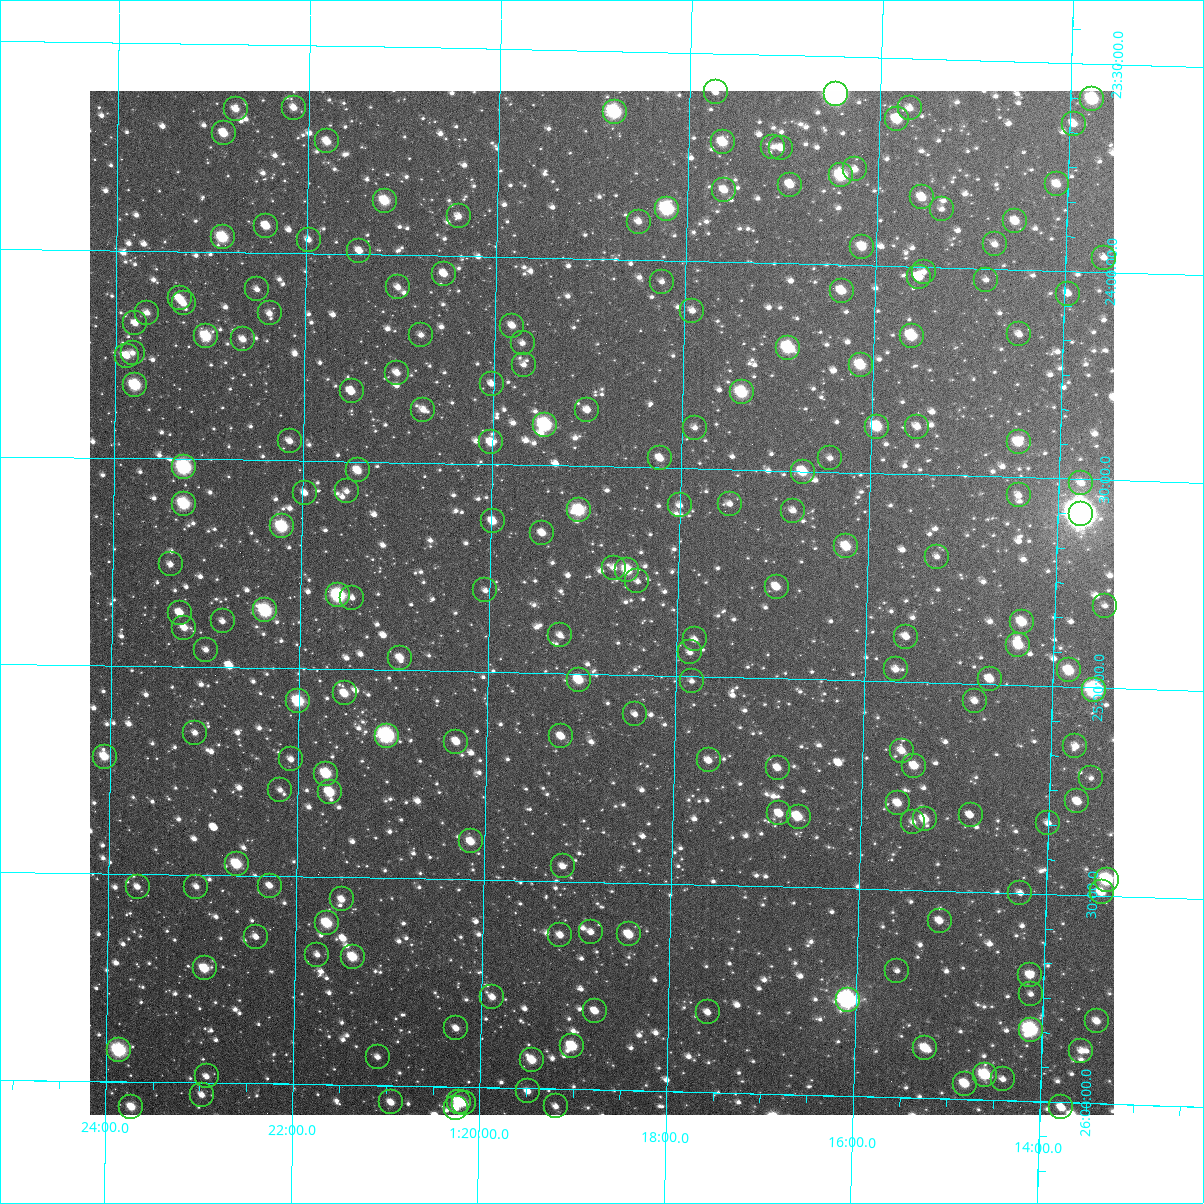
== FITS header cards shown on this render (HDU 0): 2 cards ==
NAXIS1  =                 1024
NAXIS2  =                 1024

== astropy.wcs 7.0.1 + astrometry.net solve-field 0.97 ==
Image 1024 x 1024 px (HDU 0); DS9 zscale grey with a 90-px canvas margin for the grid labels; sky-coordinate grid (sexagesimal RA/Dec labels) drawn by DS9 from the SOLVED WCS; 196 Tycho-2 reference stars matched to detected sources circled (green)
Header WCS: RA---TAN-SIP/DEC--TAN-SIP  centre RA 01:18:48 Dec +24:50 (19.70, +24.83 deg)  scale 8.67 arcsec/px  FOV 147.9' x 147.9'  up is +179 deg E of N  parity flipped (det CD > 0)
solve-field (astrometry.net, Tycho-2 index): VERIFIED the header's WCS against the Tycho-2 star catalogue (verified at 6 index scales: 16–196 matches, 0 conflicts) and refined it, rather than solving blind
Solved WCS: RA---TAN-SIP/DEC--TAN-SIP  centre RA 01:18:48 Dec +24:50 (19.70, +24.83 deg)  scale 8.67 arcsec/px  FOV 147.9' x 147.9'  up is +179 deg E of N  parity flipped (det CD > 0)
The solver's refit moves the header's centre by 3.9 arcsec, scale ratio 0.9996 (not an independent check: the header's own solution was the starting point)
Tycho-2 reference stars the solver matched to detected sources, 196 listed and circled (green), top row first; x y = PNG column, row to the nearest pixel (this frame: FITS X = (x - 90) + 1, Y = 1024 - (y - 91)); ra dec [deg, ICRS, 3 dp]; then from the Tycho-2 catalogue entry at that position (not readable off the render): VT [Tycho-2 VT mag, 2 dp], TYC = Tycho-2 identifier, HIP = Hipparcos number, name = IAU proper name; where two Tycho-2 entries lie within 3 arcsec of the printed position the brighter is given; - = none
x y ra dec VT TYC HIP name
716 92 19.431 +23.593 12.16 1747-2242-1 - -
836 94 19.116 +23.589 6.68 1747-2168-1 5942 -
1092 99 18.442 +23.584 9.21 1747-2232-1 - -
294 108 20.538 +23.651 11.83 1748-1322-1 - -
910 108 18.920 +23.620 11.41 1747-2097-1 - -
236 109 20.690 +23.657 11.31 1748-1197-1 - -
615 112 19.696 +23.646 8.45 1748-910-1 - -
897 119 18.954 +23.647 10.15 1747-2189-1 - -
1074 124 18.489 +23.645 11.40 1747-2137-1 - -
224 133 20.721 +23.715 10.48 1748-1545-1 - -
327 141 20.450 +23.731 10.75 1748-1292-1 - -
723 142 19.409 +23.713 10.23 1747-2103-1 - -
773 147 19.277 +23.721 12.98 1747-2109-1 - -
781 148 19.257 +23.724 11.44 1747-1880-1 - -
855 169 19.060 +23.770 11.70 1747-2142-1 - -
841 175 19.096 +23.785 9.26 1747-1864-1 - -
1057 184 18.529 +23.792 10.99 1747-2128-1 - -
790 185 19.230 +23.811 10.88 1747-2216-1 - -
724 190 19.403 +23.828 11.30 1747-1960-1 - -
922 197 18.882 +23.833 10.85 1747-2210-1 - -
385 201 20.295 +23.871 9.97 1748-1903-1 - -
667 209 19.551 +23.876 8.43 1748-1864-1 6091 -
942 209 18.830 +23.860 12.04 1747-1434-1 - -
459 216 20.100 +23.905 11.94 1748-1562-1 - -
1015 221 18.635 +23.884 11.08 1747-1934-1 - -
639 222 19.626 +23.909 11.23 1748-170-1 - -
266 226 20.606 +23.937 10.88 1748-1760-1 - -
223 237 20.720 +23.966 9.39 1748-581-1 - -
309 240 20.494 +23.968 11.80 1748-1442-1 - -
995 244 18.687 +23.941 12.27 1747-1670-1 - -
862 247 19.036 +23.956 10.72 1747-2129-1 - -
359 251 20.360 +23.992 11.20 1748-1658-1 - -
1104 258 18.399 +23.965 12.05 1747-2068-1 - -
924 272 18.872 +24.012 12.48 1747-1464-1 - -
444 274 20.136 +24.044 11.16 1748-318-1 - -
919 277 18.885 +24.025 10.99 1747-1358-1 - -
986 280 18.708 +24.027 12.13 1747-1956-1 - -
662 282 19.561 +24.052 12.19 1748-344-1 - -
398 287 20.256 +24.078 11.93 1748-1514-1 - -
257 289 20.628 +24.090 12.34 1748-990-1 - -
842 291 19.087 +24.063 10.59 1747-1662-1 - -
1068 294 18.490 +24.054 12.34 1747-1298-1 - -
180 298 20.832 +24.114 10.62 1748-313-1 - -
184 303 20.821 +24.126 11.45 1748-734-1 - -
692 311 19.479 +24.120 11.98 1747-1594-1 - -
147 313 20.917 +24.150 11.49 1748-931-1 - -
270 313 20.593 +24.147 11.75 1748-212-1 - -
135 323 20.947 +24.175 11.49 1748-893-1 - -
512 326 19.953 +24.166 11.88 1748-1772-1 - -
1019 334 18.616 +24.156 12.04 1747-1208-1 - -
421 335 20.194 +24.193 11.55 1748-986-1 - -
206 336 20.760 +24.204 9.58 1748-1062-1 - -
912 336 18.899 +24.167 9.71 1747-1810-1 - -
243 339 20.663 +24.210 12.10 1748-209-1 - -
523 343 19.925 +24.207 11.85 1748-494-1 - -
788 348 19.224 +24.203 9.14 1747-1524-1 - -
133 353 20.953 +24.247 11.97 1748-478-1 - -
127 356 20.969 +24.253 11.27 1748-741-1 - -
524 365 19.921 +24.259 11.79 1748-587-1 - -
861 365 19.032 +24.240 9.82 1747-2088-1 - -
397 373 20.255 +24.285 11.39 1748-373-1 - -
492 384 20.005 +24.306 11.91 1748-1222-1 - -
135 385 20.946 +24.324 9.18 1748-675-1 - -
352 391 20.372 +24.331 10.79 1748-522-1 6342 -
742 392 19.343 +24.313 9.29 1747-2110-1 - -
423 410 20.183 +24.372 11.63 1748-772-1 - -
587 410 19.751 +24.366 11.92 1748-857-1 - -
545 425 19.861 +24.403 8.56 1748-18-1 6192 -
877 427 18.984 +24.388 9.71 1747-1398-1 - -
917 427 18.878 +24.385 11.31 1747-1700-1 - -
695 428 19.465 +24.401 12.48 1747-1636-1 - -
290 441 20.535 +24.453 11.64 1748-266-1 - -
491 442 20.003 +24.448 10.82 1748-484-1 - -
1019 442 18.608 +24.416 10.26 1747-1336-1 5803 -
660 458 19.555 +24.477 11.13 1748-171-1 - -
830 458 19.106 +24.466 12.01 1747-1800-1 - -
184 467 20.814 +24.520 8.26 1748-951-1 6472 -
358 470 20.354 +24.521 10.83 1748-596-1 - -
803 472 19.178 +24.502 10.08 1747-1870-1 5965 -
1081 483 18.440 +24.509 11.66 1747-1532-1 - -
347 491 20.382 +24.572 12.96 1748-490-1 - -
305 493 20.493 +24.577 11.67 1748-1126-1 - -
1019 495 18.605 +24.543 12.30 1747-1650-1 - -
184 504 20.812 +24.608 8.97 1748-526-1 - -
730 504 19.368 +24.582 12.30 1747-2215-1 - -
680 505 19.500 +24.589 11.92 1747-2000-1 - -
579 510 19.767 +24.606 9.30 1748-706-1 6163 -
793 511 19.200 +24.595 11.56 1747-1296-1 - -
1081 514 18.437 +24.584 4.79 1747-2263-1 5742 -
493 521 19.994 +24.637 10.71 1748-573-1 - -
282 526 20.552 +24.659 9.04 1748-647-1 - -
542 533 19.863 +24.663 11.23 1748-446-1 - -
846 546 19.057 +24.678 10.33 1747-1660-1 - -
937 557 18.816 +24.696 12.39 1747-1222-1 - -
171 564 20.846 +24.754 11.81 1748-674-1 - -
614 568 19.672 +24.743 11.64 1748-854-1 - -
627 570 19.635 +24.747 9.81 1748-1048-1 - -
637 581 19.608 +24.774 12.65 1748-271-1 - -
777 587 19.239 +24.779 10.94 1747-1300-1 - -
485 590 20.010 +24.804 12.41 1748-756-1 - -
338 595 20.400 +24.823 8.60 1748-387-1 6354 -
352 598 20.363 +24.828 11.16 1748-767-1 - -
1105 606 18.367 +24.802 12.43 1747-508-1 - -
265 610 20.593 +24.862 8.71 1748-320-1 - -
180 613 20.819 +24.871 10.83 1748-103-1 - -
223 621 20.706 +24.890 11.85 1748-343-1 - -
1022 622 18.585 +24.848 10.31 1747-1308-1 - -
184 628 20.807 +24.906 11.19 1748-385-1 - -
560 635 19.809 +24.909 11.59 1748-354-1 - -
906 637 18.892 +24.891 11.76 1747-1378-1 - -
695 639 19.453 +24.911 11.87 1747-1570-1 - -
1018 645 18.594 +24.902 10.28 1747-1240-1 - -
206 650 20.749 +24.959 11.52 1748-51-1 - -
690 652 19.464 +24.942 12.08 1747-1418-1 - -
400 658 20.233 +24.970 10.92 1748-49-1 - -
896 669 18.917 +24.970 11.83 1747-2048-1 - -
1069 670 18.457 +24.961 10.05 1747-2226-1 - -
990 679 18.666 +24.987 11.24 1747-1180-1 - -
579 680 19.757 +25.015 10.22 1751-1583-1 - -
692 681 19.458 +25.011 12.04 1750-2148-1 - -
1094 690 18.388 +25.006 7.99 1750-291-1 5718 -
345 693 20.379 +25.058 10.82 1751-1169-1 - -
298 701 20.502 +25.079 9.13 1751-1639-1 - -
975 701 18.705 +25.040 11.65 1750-2246-1 - -
635 714 19.607 +25.094 12.08 1751-1629-1 - -
195 733 20.775 +25.159 11.82 1751-1589-1 - -
387 736 20.265 +25.158 7.93 1751-1027-1 6308 -
561 736 19.802 +25.151 11.12 1751-915-1 - -
456 742 20.080 +25.169 10.93 1751-165-1 - -
1075 746 18.434 +25.142 11.77 1750-2103-1 - -
902 751 18.895 +25.166 11.45 1750-2366-1 - -
105 757 21.014 +25.219 10.34 1751-1501-1 - -
291 759 20.519 +25.219 11.65 1751-495-1 - -
709 760 19.407 +25.202 11.42 1750-2310-1 - -
914 766 18.860 +25.201 10.80 1750-1761-1 - -
778 768 19.224 +25.216 11.30 1750-2344-1 - -
326 774 20.424 +25.252 9.54 1751-1713-1 - -
1091 778 18.390 +25.217 12.46 1750-61-1 - -
280 790 20.546 +25.293 11.96 1751-969-1 - -
330 792 20.414 +25.297 9.98 1751-1603-1 - -
1077 801 18.424 +25.275 11.22 1750-2355-1 - -
898 803 18.902 +25.292 10.86 1750-2382-1 - -
779 813 19.216 +25.325 11.29 1750-2331-1 - -
971 815 18.706 +25.317 11.86 1750-2379-1 - -
799 817 19.164 +25.331 10.30 1750-2126-1 5957 -
925 819 18.829 +25.328 10.74 1750-2247-1 - -
913 822 18.860 +25.337 12.17 1750-2236-1 - -
1048 823 18.500 +25.330 12.40 1750-2365-1 - -
471 841 20.036 +25.409 10.65 1751-1951-1 - -
237 864 20.658 +25.473 9.69 1751-1371-1 - -
563 866 19.790 +25.464 12.40 1751-731-1 - -
1107 880 18.339 +25.461 9.00 1750-1262-1 5701 -
270 886 20.569 +25.524 11.40 1751-1871-1 - -
138 887 20.921 +25.531 11.78 1751-1469-1 - -
196 887 20.765 +25.529 11.97 1751-209-1 - -
1102 892 18.352 +25.492 10.88 1750-1011-1 - -
1020 893 18.569 +25.499 12.13 1750-2280-1 - -
342 899 20.377 +25.554 11.73 1751-303-1 - -
940 921 18.782 +25.572 11.33 1750-2288-1 - -
327 923 20.416 +25.612 9.68 1751-47-1 - -
591 932 19.711 +25.621 11.67 1751-1923-1 - -
629 934 19.609 +25.625 10.51 1751-645-1 - -
560 935 19.792 +25.630 11.41 1751-1073-1 - -
256 937 20.604 +25.648 12.03 1751-1839-1 - -
317 955 20.440 +25.688 12.39 1751-1647-1 - -
353 957 20.345 +25.692 9.96 1751-187-1 - -
205 968 20.741 +25.725 10.05 1751-729-1 - -
897 971 18.891 +25.695 12.47 1750-2222-1 - -
1030 975 18.536 +25.697 11.38 1750-2147-1 - -
1031 994 18.532 +25.742 12.33 1750-1909-1 - -
492 997 19.970 +25.783 11.99 1751-1971-1 - -
848 1000 19.021 +25.769 7.08 1750-2134-1 5914 -
595 1011 19.695 +25.810 11.48 1751-395-1 - -
708 1012 19.394 +25.807 11.59 1750-2061-1 - -
1097 1021 18.354 +25.802 11.45 1750-1051-1 - -
456 1028 20.066 +25.859 11.84 1751-141-1 - -
1031 1030 18.530 +25.828 8.41 1750-1533-1 5777 -
572 1046 19.754 +25.896 9.76 1751-1633-1 - -
925 1048 18.811 +25.880 10.48 1750-2346-1 - -
119 1050 20.966 +25.925 8.34 1751-103-1 6529 -
1081 1051 18.393 +25.875 11.80 1750-848-1 - -
378 1057 20.274 +25.932 12.22 1751-69-1 - -
532 1060 19.861 +25.932 10.37 1751-503-1 - -
985 1075 18.649 +25.939 9.45 1750-1521-1 - -
207 1076 20.731 +25.985 11.95 1751-1423-1 - -
1003 1079 18.600 +25.948 12.17 1750-1597-1 - -
965 1084 18.701 +25.962 10.35 1750-1755-1 - -
528 1091 19.870 +26.007 11.64 1751-663-1 - -
202 1095 20.743 +26.030 11.61 1751-1475-1 - -
391 1102 20.236 +26.040 11.32 1751-763-1 - -
459 1102 20.053 +26.037 9.59 1751-175-1 - -
464 1103 20.040 +26.039 10.98 1751-45-1 - -
556 1106 19.795 +26.042 12.22 1751-253-1 - -
131 1107 20.931 +26.061 10.39 1751-287-1 - -
1061 1107 18.441 +26.013 11.05 1750-837-1 - -
456 1108 20.063 +26.051 11.43 1751-751-1 - -